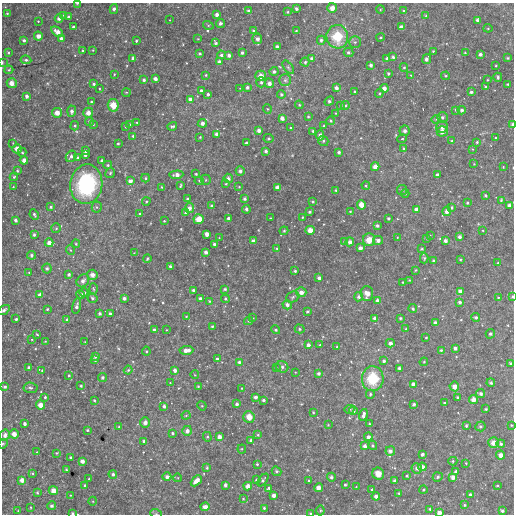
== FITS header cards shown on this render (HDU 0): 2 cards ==
NAXIS1  =                  512
NAXIS2  =                  512

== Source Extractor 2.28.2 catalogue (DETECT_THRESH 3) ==
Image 512 x 512 px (HDU 0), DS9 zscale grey, 1 PNG px = 1 image px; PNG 516 x 516 px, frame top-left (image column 1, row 512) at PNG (2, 3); each listed source drawn as its Kron ellipse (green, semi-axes under 4 px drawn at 4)
Background 3940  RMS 160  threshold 482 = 3 sigma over >= 5 px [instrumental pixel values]
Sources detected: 450; all 450 listed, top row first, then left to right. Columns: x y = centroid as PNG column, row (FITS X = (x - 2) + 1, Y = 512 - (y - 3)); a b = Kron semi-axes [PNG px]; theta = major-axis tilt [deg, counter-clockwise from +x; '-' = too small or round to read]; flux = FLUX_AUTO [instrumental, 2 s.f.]
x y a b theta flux
77 3 3 2 - 13000
332 8 5 4 - 85000
114 9 5 4 - 37000
296 9 3 3 - 33000
380 9 4 3 - 10000
248 11 3 3 - 26000
404 11 3 3 - 15000
288 12 3 2 - 12000
7 13 3 3 - 13000
64 15 4 4 - 14000
217 15 3 3 - 41000
426 16 4 3 - 11000
69 17 3 3 - 35000
59 18 4 4 - 47000
170 20 2 2 - 5400
477 20 4 3 - 26000
38 21 3 3 - 9400
220 23 4 4 - 36000
208 25 5 3 - 12000
73 27 3 3 - 20000
401 27 4 4 - 60000
488 28 4 4 - 13000
253 31 4 3 - 13000
296 31 3 3 - 9400
57 32 7 4 -36 84000
38 36 4 4 - 67000
337 37 12 10 -84 340000
380 37 4 3 - 12000
61 38 4 3 - 35000
198 39 3 2 - 6300
257 39 5 5 - 30000
24 40 3 3 - 21000
321 40 4 4 - 29000
136 41 3 3 - 16000
355 42 5 5 - 22000
215 43 4 3 - 24000
277 46 3 3 - 27000
93 50 3 3 - 8000
83 51 4 3 - 14000
433 51 3 3 - 11000
349 52 5 4 - 26000
8 53 4 3 - 11000
200 53 3 3 - 13000
242 53 3 3 - 25000
465 53 3 3 - 9400
480 54 4 3 - 39000
221 55 4 4 - 27000
229 55 4 3 - 38000
393 57 4 4 - 23000
133 58 4 4 - 41000
312 58 4 3 - 29000
508 58 4 3 - 13000
387 59 4 3 - 37000
427 59 5 3 - 51000
26 60 5 4 - 30000
2 62 3 2 - 8600
219 62 4 4 - 43000
305 62 4 4 - 17000
371 65 3 3 - 33000
496 66 3 2 - 10000
288 67 8 4 -54 19000
404 67 4 4 - 15000
9 70 4 3 - 15000
274 71 4 4 - 29000
388 73 3 3 - 15000
114 74 3 2 - 9800
206 75 3 3 - 11000
411 75 3 3 - 7900
261 76 5 5 - 79000
446 76 4 3 - 14000
498 77 4 3 - 25000
155 79 4 3 - 47000
144 80 3 3 - 25000
285 80 6 6 - 28000
487 80 2 2 - 9300
261 82 5 5 - 27000
12 83 5 5 - 87000
269 83 5 4 - 54000
94 84 4 3 - 22000
508 84 3 3 - 14000
247 87 4 4 - 29000
486 87 3 3 - 17000
240 88 3 3 - 6700
336 88 4 3 - 42000
384 88 4 4 - 61000
100 89 3 2 - 8100
201 90 3 3 - 19000
355 91 3 2 - 9900
126 92 4 3 - 9300
471 92 4 3 - 27000
379 93 4 3 - 12000
208 94 3 3 - 26000
281 94 4 4 - 24000
27 96 4 4 - 36000
190 99 4 4 - 37000
329 101 5 3 - 29000
91 102 3 3 - 16000
113 105 6 5 - 140000
299 105 4 3 - 14000
345 105 4 3 - 15000
341 106 4 3 - 10000
267 109 5 4 - 14000
455 110 4 2 - 7800
462 110 4 4 - 30000
72 111 5 4 - 39000
57 113 5 5 - 87000
88 113 5 5 - 77000
336 113 2 2 - 8100
308 116 3 2 - 12000
442 117 5 5 - 28000
282 118 4 4 - 59000
436 119 5 4 - 15000
89 121 4 4 - 19000
331 121 4 3 - 15000
137 123 3 3 - 11000
202 123 4 4 - 48000
93 124 4 3 - 11000
129 124 3 3 - 12000
512 124 4 3 - 31000
75 126 5 4 - 15000
172 126 5 3 - 21000
324 126 3 3 - 11000
126 127 3 3 - 18000
442 127 6 5 - 55000
290 128 3 3 - 15000
259 130 4 3 - 46000
313 131 3 3 - 20000
405 131 5 5 - 39000
442 131 5 5 - 72000
217 134 4 3 - 46000
320 135 5 4 - 43000
133 136 3 3 - 20000
200 137 3 3 - 11000
269 138 5 4 - 13000
496 138 3 2 - 12000
402 139 5 3 - 9400
323 141 5 5 - 20000
451 141 4 3 - 11000
477 142 3 3 - 14000
13 143 4 3 - 8500
118 143 3 2 - 13000
246 143 3 3 - 23000
17 149 4 4 - 89000
404 149 4 3 - 17000
473 149 3 3 - 9700
85 151 4 3 - 33000
266 151 3 3 - 29000
22 152 4 3 - 16000
339 152 3 3 - 23000
85 155 3 3 - 32000
71 156 6 5 - 37000
77 158 4 3 - 13000
24 160 4 4 - 72000
102 161 4 3 - 42000
474 164 3 3 - 8500
108 165 4 4 - 16000
375 167 4 4 - 71000
503 167 3 2 - 8700
17 171 3 3 - 16000
240 171 5 4 - 36000
110 173 5 4 - 16000
196 174 3 3 - 14000
176 175 7 4 4 58000
437 175 4 3 - 32000
14 177 4 4 - 15000
145 178 4 4 - 15000
228 178 5 4 - 35000
206 180 5 5 - 13000
130 181 4 4 - 57000
199 181 5 4 - 14000
86 184 20 16 82 990000
226 184 3 3 - 14000
180 186 4 2 - 14000
366 186 4 4 - 12000
13 187 3 3 - 10000
162 187 3 3 - 9300
239 187 3 3 - 8600
277 187 4 3 - 48000
336 190 3 3 - 14000
402 190 5 5 - 17000
405 193 4 3 - 15000
485 195 3 3 - 16000
188 199 3 3 - 27000
245 199 3 3 - 21000
501 200 3 3 - 11000
146 201 4 4 - 13000
313 202 3 3 - 13000
467 203 3 3 - 16000
361 205 5 4 - 93000
509 205 4 4 - 35000
212 206 3 3 - 33000
51 207 4 3 - 14000
97 207 5 5 - 16000
452 207 4 3 - 20000
189 208 5 4 - 53000
246 209 4 4 - 29000
416 209 4 4 - 48000
350 211 3 3 - 11000
447 211 5 4 - 54000
310 212 3 3 - 20000
186 213 4 3 - 21000
34 214 5 3 - 19000
140 214 4 3 - 9100
303 217 4 2 - 8100
228 218 3 3 - 31000
270 218 2 2 - 6300
388 218 3 3 - 16000
199 219 5 5 - 130000
15 220 3 3 - 36000
164 221 3 3 - 10000
377 226 3 3 - 25000
56 228 5 5 - 16000
310 230 4 4 - 93000
483 230 2 2 - 7800
284 231 4 4 - 12000
207 234 4 4 - 62000
34 235 3 3 - 19000
430 235 2 2 - 5100
397 237 3 2 - 6600
459 237 3 3 - 38000
219 238 2 2 - 5800
427 238 3 3 - 14000
369 240 6 6 - 140000
378 240 5 4 - 41000
253 241 4 3 - 39000
344 241 3 3 - 9800
445 241 4 4 - 37000
350 242 4 4 - 52000
49 243 4 4 - 62000
76 244 4 4 - 11000
214 244 3 3 - 31000
277 248 4 3 - 16000
360 248 4 4 - 49000
422 249 3 3 - 15000
70 250 5 3 - 10000
206 252 4 3 - 42000
134 253 4 3 - 9200
31 255 4 4 - 21000
147 258 4 3 - 12000
424 258 5 4 - 16000
460 259 4 3 - 12000
434 260 3 3 - 29000
498 263 3 3 - 11000
170 266 3 3 - 26000
47 268 5 4 - 20000
415 270 4 3 - 13000
295 271 3 3 - 17000
29 272 3 2 - 8300
69 274 3 3 - 28000
92 275 5 5 - 61000
319 278 3 3 - 33000
409 280 3 3 - 9100
83 281 7 5 49 39000
403 282 3 3 - 9800
93 289 5 3 - 12000
225 289 4 3 - 20000
193 290 3 3 - 24000
460 291 4 4 - 63000
301 292 5 5 - 64000
84 293 4 4 - 34000
367 294 7 6 - 94000
40 295 4 4 - 56000
81 295 4 3 - 28000
293 297 7 5 25 24000
359 297 4 4 - 31000
512 297 3 2 - 15000
92 298 5 4 - 22000
124 298 3 3 - 34000
200 298 3 3 - 30000
498 298 4 4 - 12000
225 299 4 4 - 18000
209 301 4 3 - 11000
377 301 4 3 - 40000
460 302 3 3 - 31000
287 305 5 4 - 49000
77 306 8 4 77 36000
47 309 3 3 - 13000
413 309 4 3 - 20000
4 310 6 4 34 22000
307 312 3 3 - 15000
100 314 3 3 - 23000
110 314 3 3 - 35000
186 316 3 2 - 7600
476 317 4 4 - 27000
253 318 3 3 - 7500
375 318 4 4 - 39000
400 318 3 3 - 16000
16 319 3 3 - 25000
67 319 4 4 - 29000
248 321 4 4 - 12000
435 323 4 3 - 40000
212 326 3 3 - 15000
300 329 5 4 - 16000
406 329 4 4 - 9300
154 330 3 3 - 33000
166 330 2 2 - 7900
276 330 4 4 - 19000
37 334 3 2 - 9800
490 334 5 4 - 17000
426 338 3 2 - 12000
32 339 3 2 - 6400
45 341 3 3 - 8300
85 342 3 3 - 9800
390 343 4 4 - 45000
308 345 4 4 - 37000
320 345 3 3 - 10000
337 347 3 3 - 14000
455 348 3 3 - 34000
186 350 7 4 4 89000
441 350 3 3 - 15000
146 351 4 4 - 12000
96 356 4 3 - 28000
217 359 3 3 - 27000
95 360 4 3 - 28000
384 361 3 3 - 24000
239 362 4 3 - 22000
424 362 4 3 - 12000
511 364 4 3 - 19000
29 367 3 3 - 20000
282 367 6 5 - 32000
276 368 4 4 - 12000
399 368 3 3 - 23000
128 370 4 4 - 16000
175 370 4 3 - 46000
42 371 4 3 - 13000
295 372 2 2 - 7700
318 373 3 3 - 30000
69 375 3 3 - 13000
195 375 4 3 - 7000
102 377 5 4 - 26000
373 379 12 11 - 400000
170 383 2 2 - 8000
491 383 4 4 - 21000
413 384 4 4 - 51000
81 386 4 3 - 18000
198 386 3 3 - 11000
454 386 5 5 - 79000
5 387 3 3 - 22000
30 388 7 5 -5 17000
242 388 3 3 - 12000
481 393 5 4 - 21000
370 394 4 4 - 20000
45 397 3 3 - 16000
255 397 4 4 - 38000
457 397 3 3 - 16000
94 400 3 2 - 11000
264 400 3 3 - 22000
473 400 4 4 - 74000
444 403 3 3 - 11000
237 404 4 4 - 28000
414 404 3 3 - 22000
41 405 4 4 - 92000
164 406 4 3 - 25000
202 406 5 4 - 9900
349 409 5 4 - 15000
486 409 3 3 - 15000
353 411 4 4 - 40000
313 412 3 3 - 9800
186 415 4 4 - 13000
363 415 6 3 75 47000
249 417 6 5 - 120000
145 422 5 5 - 54000
25 424 3 3 - 34000
369 424 3 2 - 17000
328 425 3 3 - 8700
511 425 3 3 - 10000
466 426 4 3 - 18000
480 426 5 5 - 20000
119 427 3 3 - 19000
87 430 3 3 - 14000
187 431 5 5 - 51000
172 433 4 3 - 18000
14 434 5 4 - 76000
5 435 6 5 - 50000
258 435 4 3 - 16000
207 437 5 4 - 15000
219 437 4 4 - 59000
368 437 4 4 - 41000
251 440 4 4 - 27000
144 441 4 4 - 23000
493 443 5 5 - 88000
3 444 5 4 - 13000
501 444 4 4 - 29000
373 445 4 4 - 17000
365 446 4 4 - 44000
242 449 4 4 - 11000
390 451 5 4 - 43000
37 452 3 3 - 8300
56 453 4 4 - 11000
422 454 3 3 - 32000
500 455 4 4 - 62000
70 457 3 3 - 21000
82 461 4 4 - 53000
453 461 4 4 - 15000
466 463 3 2 - 9900
257 464 3 3 - 14000
422 467 4 4 - 57000
207 468 4 3 - 16000
417 468 5 5 - 41000
66 470 3 2 - 12000
276 471 5 4 - 19000
455 471 4 3 - 29000
33 473 4 3 - 11000
113 474 4 4 - 29000
378 474 6 5 - 87000
407 476 3 3 - 10000
167 477 4 4 - 41000
331 477 4 4 - 26000
438 477 5 4 - 18000
453 477 4 4 - 60000
178 478 4 3 - 7900
89 479 3 3 - 11000
256 479 3 3 - 21000
22 480 4 4 - 69000
263 480 7 4 52 21000
196 481 6 4 43 92000
309 481 3 2 - 12000
395 481 4 4 - 43000
85 485 3 3 - 17000
225 485 4 3 - 31000
345 485 3 3 - 15000
497 485 3 2 - 12000
248 486 4 4 - 69000
356 487 3 2 - 7900
269 488 3 3 - 20000
318 488 4 4 - 72000
372 489 3 3 - 16000
53 490 4 4 - 93000
423 490 4 3 - 13000
37 493 3 2 - 11000
399 493 4 3 - 12000
71 495 3 3 - 11000
273 495 4 4 - 53000
471 495 3 3 - 36000
376 496 4 4 - 47000
243 499 2 2 - 10000
93 501 4 3 - 9200
465 505 4 3 - 15000
52 506 4 4 - 28000
31 507 2 2 - 9700
205 507 4 4 - 57000
264 508 3 3 - 15000
430 509 3 3 - 13000
18 511 2 2 - 7100
320 511 5 4 - 13000
502 511 4 3 - 23000
73 513 3 2 - 15000
311 513 4 3 - 15000
439 513 4 3 - 59000
156 514 6 3 -19 12000
At the frame edge (FLAGS 8, measured only in part): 10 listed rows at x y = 77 3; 2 62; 512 124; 512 297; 4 310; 3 444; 73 513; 311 513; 439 513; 156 514

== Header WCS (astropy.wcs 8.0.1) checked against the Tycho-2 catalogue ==
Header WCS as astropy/WCSLIB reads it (CRVAL/CRPIX/CD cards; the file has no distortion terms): RA---TAN/DEC--TAN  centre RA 02:39:47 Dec +19:13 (39.94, +19.22 deg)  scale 3.52 arcsec/px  FOV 30.0' x 30.0'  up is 0 deg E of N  parity normal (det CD < 0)
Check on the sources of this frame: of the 60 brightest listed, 3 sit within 5.3 arcsec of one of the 4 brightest Tycho-2 stars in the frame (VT <= 12.02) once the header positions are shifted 1.58 arcsec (1.02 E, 1.21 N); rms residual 2.60 arcsec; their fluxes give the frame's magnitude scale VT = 24.88 - 2.5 log10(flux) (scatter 0.01 mag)
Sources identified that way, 3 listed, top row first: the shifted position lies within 5.3 arcsec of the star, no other Tycho-2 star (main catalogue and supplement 1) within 10.6 arcsec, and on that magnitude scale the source's flux lands within +1.5 / -3 mag of the star's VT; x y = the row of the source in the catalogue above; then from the Tycho-2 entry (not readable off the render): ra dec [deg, ICRS J2000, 3 dp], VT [Tycho-2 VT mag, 2 dp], TYC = Tycho-2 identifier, HIP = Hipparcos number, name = IAU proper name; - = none
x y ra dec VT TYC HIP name
337 37 39.862 +19.441 11.05 1219-1323-1 - -
113 105 40.094 +19.374 12.02 1226-984-1 - -
373 379 39.825 +19.107 10.34 1219-84-1 - -